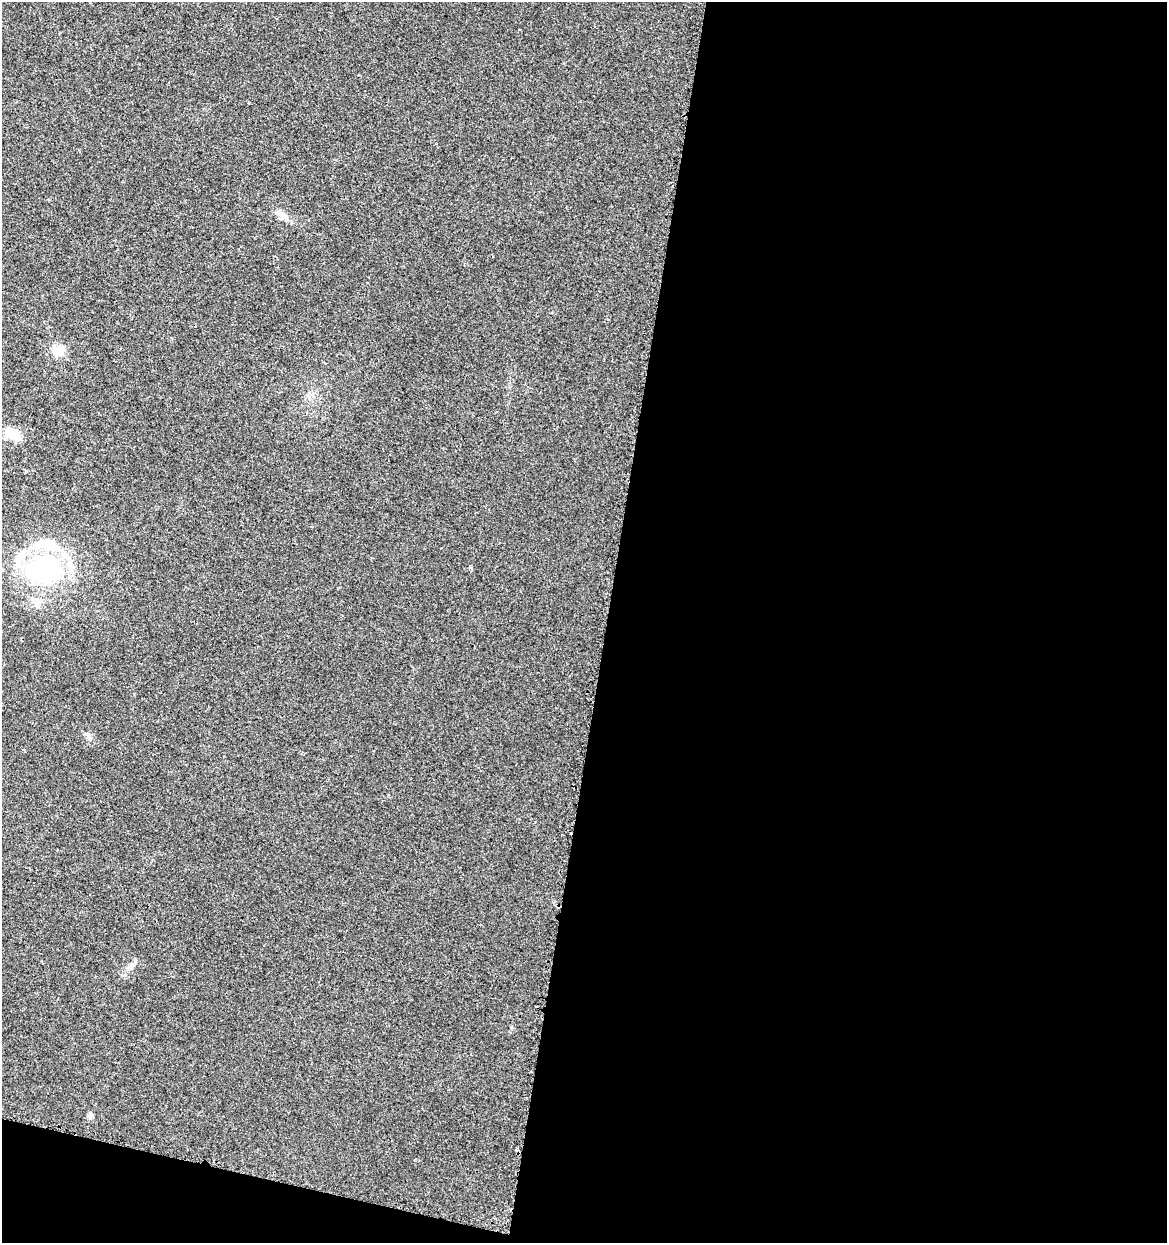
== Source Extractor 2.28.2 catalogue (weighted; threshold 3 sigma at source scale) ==
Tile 16 of 4 x 4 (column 4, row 4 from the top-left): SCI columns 3792-4956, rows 10-1250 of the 5195 x 5001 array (HDU 1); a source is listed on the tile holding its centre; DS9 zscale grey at full resolution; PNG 1169 x 1245 px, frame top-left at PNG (2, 2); no overlay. Shown black and unused: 50% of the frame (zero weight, under 2 of 3 exposures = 2% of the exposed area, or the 3 px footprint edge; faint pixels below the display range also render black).
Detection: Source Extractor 2.28.2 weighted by HDU 2 'WHT'; one run over the whole footprint, this tile lists its part. Background 0.0194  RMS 0.0063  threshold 0.0285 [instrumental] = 3 sigma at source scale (4.5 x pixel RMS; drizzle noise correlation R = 1.50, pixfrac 1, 0.0396/0.0396 arcsec/px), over >= 5 px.
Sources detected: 12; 1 cosmic-ray / hot-pixel residue — not listed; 3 inside a brighter listed object's ellipse — not listed separately; the other 8 listed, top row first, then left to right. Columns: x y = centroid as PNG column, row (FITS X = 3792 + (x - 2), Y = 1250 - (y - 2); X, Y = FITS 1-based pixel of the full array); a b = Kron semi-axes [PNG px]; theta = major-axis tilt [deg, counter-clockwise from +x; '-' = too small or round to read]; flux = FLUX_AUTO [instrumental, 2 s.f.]
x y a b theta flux
283 216 17 8 -38 4.7
58 350 14 13 - 7.6
13 434 15 10 -32 13
470 567 6 3 -57 0.8
44 570 34 28 -7 92
36 601 14 12 -25 6
130 967 15 6 33 3.6
90 1115 7 6 - 1.9